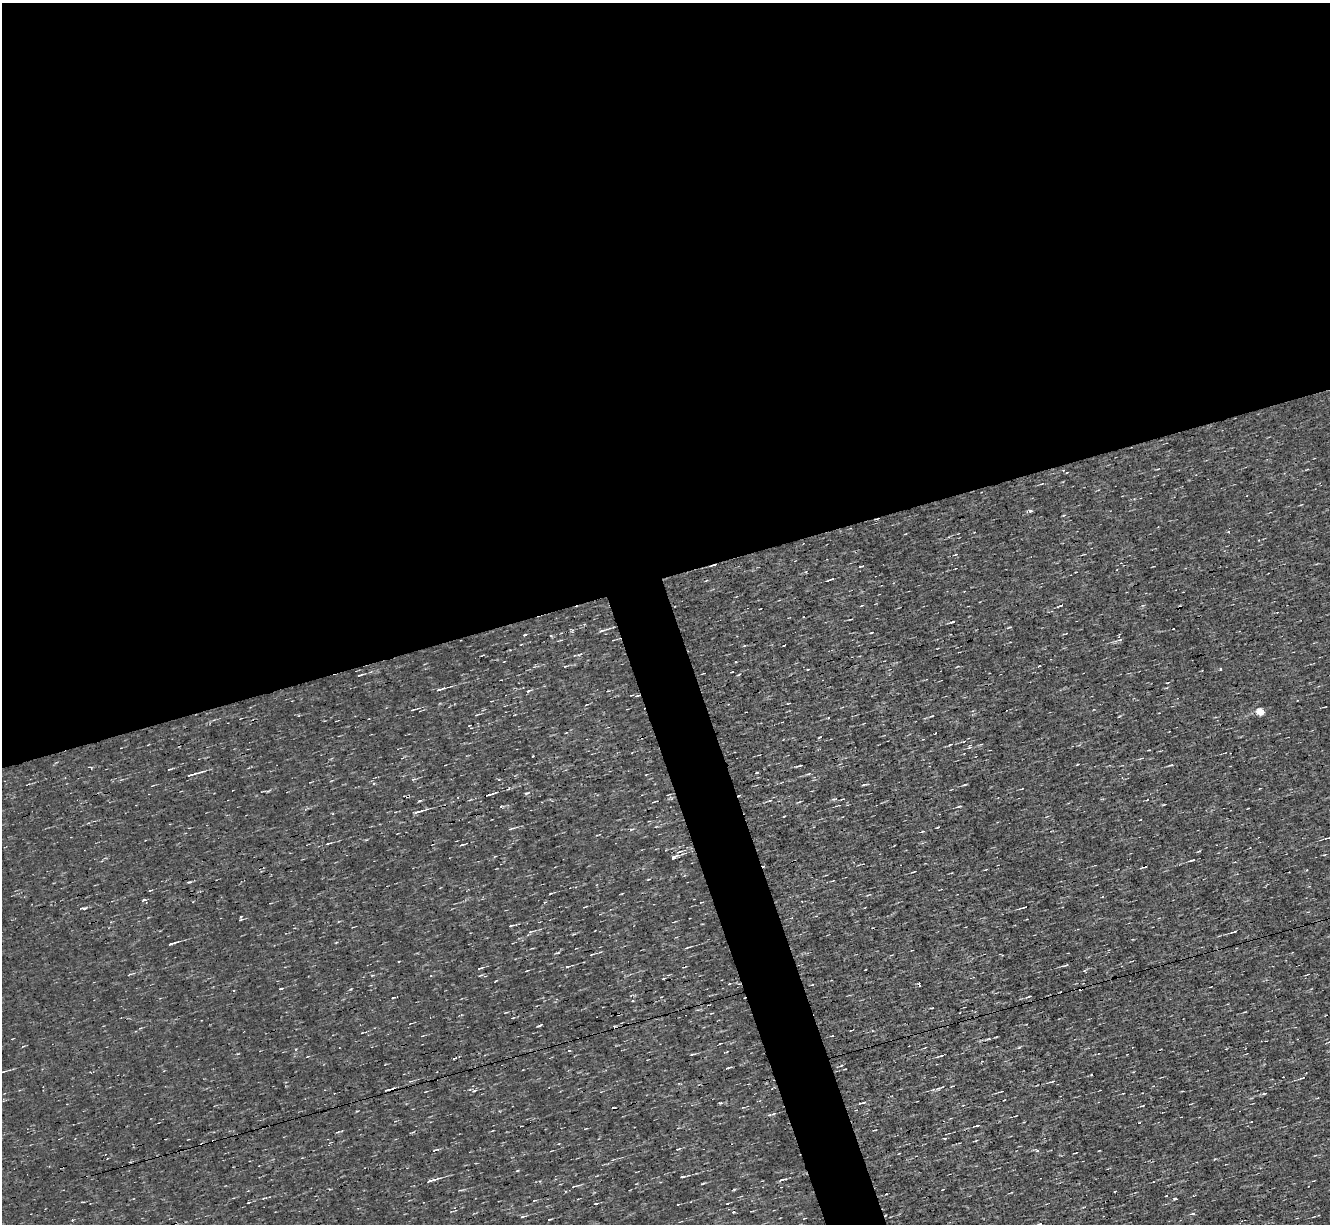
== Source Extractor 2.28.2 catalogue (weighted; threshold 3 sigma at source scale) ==
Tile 2 of 4 x 4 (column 2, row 1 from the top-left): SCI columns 1329-2656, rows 3923-5144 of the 5312 x 5277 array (HDU 1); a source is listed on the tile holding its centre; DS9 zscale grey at full resolution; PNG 1332 x 1226 px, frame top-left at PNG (2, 3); no overlay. Shown black and unused: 50% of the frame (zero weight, under 3 of 4 exposures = <1% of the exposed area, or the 3 px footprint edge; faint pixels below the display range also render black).
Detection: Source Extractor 2.28.2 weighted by HDU 2 'WHT'; one run over the whole footprint, this tile lists its part. Background 3.45e-04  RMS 0.044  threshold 0.199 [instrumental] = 3 sigma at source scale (4.5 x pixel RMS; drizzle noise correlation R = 1.50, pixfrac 1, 0.05/0.05 arcsec/px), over >= 5 px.
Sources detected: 139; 11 cosmic-ray / hot-pixel residue — not listed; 2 inside a brighter listed object's ellipse — not listed separately; the other 126 listed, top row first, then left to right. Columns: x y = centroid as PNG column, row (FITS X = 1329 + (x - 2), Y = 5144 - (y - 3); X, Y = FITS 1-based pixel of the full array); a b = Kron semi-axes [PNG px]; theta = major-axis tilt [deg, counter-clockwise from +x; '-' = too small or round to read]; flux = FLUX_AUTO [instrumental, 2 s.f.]
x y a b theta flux
1030 511 5 4 - 9.9
1228 531 3 3 - 9.4
905 534 4 2 - 2.9
956 555 6 3 12 4.2
831 579 6 2 18 7.4
1060 606 4 3 - 5.7
952 622 5 3 - 6.9
1009 627 5 3 - 4.8
1173 629 2 2 - 3.3
602 631 8 4 23 12
871 633 3 2 - 3.5
524 635 4 2 - 4.5
1120 639 7 4 26 9.5
565 666 6 2 5 4.1
1221 669 3 3 - 13
808 670 3 2 - 5
703 674 3 2 - 2.8
739 674 5 2 - 3.9
360 675 6 2 17 6.6
440 689 10 3 17 15
528 691 8 4 19 8.2
637 696 6 3 18 7.5
788 703 5 2 - 3.1
412 710 6 3 22 5.5
1260 711 5 4 - 190
476 715 5 3 - 3.7
931 716 6 3 25 5.3
935 733 3 2 - 2.9
950 744 7 3 19 6.2
970 746 7 4 66 7.3
1170 765 6 3 23 5.8
800 766 7 2 10 6.5
169 769 6 3 19 5.5
192 774 20 3 16 22
808 774 6 3 18 5.5
414 779 6 4 33 5.9
864 785 8 2 10 5.9
964 785 5 3 - 4.9
527 793 6 3 17 6.2
488 795 9 3 14 9
739 795 4 2 - 3.9
770 800 5 4 - 5.7
420 801 4 4 - 5.2
654 802 4 2 - 4
1163 805 4 3 - 3.3
959 806 7 3 14 6.6
418 812 12 3 15 18
1140 820 3 2 - 2.7
511 828 10 3 11 8.1
631 829 7 3 9 6.3
923 831 5 2 - 4
328 843 9 3 20 8
462 845 9 3 18 7.5
679 852 11 4 17 14
1192 860 7 3 17 7.9
648 879 4 3 - 4.3
189 882 7 3 12 6.8
150 890 4 3 - 5.6
622 893 4 2 - 3.1
550 894 4 3 - 3.7
545 902 5 3 - 4.6
585 907 5 2 - 3.8
1024 907 9 3 17 7.2
84 908 6 3 -7 8.1
241 916 6 4 36 6.9
675 922 6 2 21 3.6
511 926 6 3 19 6.4
531 932 8 4 23 7.8
1234 932 8 3 20 8.1
172 943 11 2 17 15
687 947 7 2 11 6.8
600 952 5 3 - 4.8
591 954 6 3 19 4.8
1065 965 7 3 13 9
567 967 5 3 - 7.5
480 968 7 3 18 8
527 970 4 2 - 3.2
130 974 5 3 - 4.3
1307 975 4 2 - 3.7
729 984 3 2 - 4.1
280 988 5 2 - 5.5
351 989 5 3 - 4.2
661 997 3 2 - 3
1028 997 7 3 25 6.4
632 1001 4 3 - 4.1
506 1012 5 3 - 3.6
539 1025 5 2 - 6.2
140 1028 5 3 - 4.3
1019 1047 5 4 - 5.6
569 1051 5 3 - 3.8
692 1054 5 3 - 4.4
940 1056 7 2 18 7.4
1302 1078 8 3 23 6.3
411 1081 6 3 16 5.9
1052 1081 7 2 19 6.2
952 1086 5 2 - 3.7
938 1088 5 3 - 6.7
392 1089 9 4 13 12
426 1091 4 2 - 2.8
474 1091 6 4 27 7.5
1123 1093 3 2 - 3
1264 1094 5 3 - 4.5
863 1102 9 3 16 9.3
1142 1106 6 2 8 5.4
773 1114 5 3 - 5.1
977 1125 5 2 - 7.4
338 1132 6 3 15 5.7
944 1138 4 3 - 3.6
976 1140 4 2 - 3.4
678 1149 5 4 - 5
435 1150 5 3 - 5.5
1037 1150 7 4 -27 8.2
682 1177 4 3 - 8.1
431 1180 20 4 16 25
781 1180 6 3 12 7.2
703 1183 5 3 - 4
575 1186 13 3 17 10
734 1190 5 3 - 4.8
942 1190 3 2 - 2.5
886 1194 2 2 - 3.3
1166 1196 3 2 - 2.4
733 1212 4 3 - 9
1192 1213 6 3 11 7
1319 1215 3 2 - 3.4
523 1216 8 2 16 6.6
550 1219 5 2 - 6
Overlapping masked pixels (flux is a lower limit): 3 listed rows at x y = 637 696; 739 795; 392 1089
Unlisted compact peaks at least as high as the median listed source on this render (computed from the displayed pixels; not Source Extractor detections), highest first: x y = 1174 1199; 720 1103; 727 1068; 784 816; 551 636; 806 572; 517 1171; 596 1203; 841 1065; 1120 716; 1077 764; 736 662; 296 1049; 1215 1159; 357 1111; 558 952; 572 630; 1199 851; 495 981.